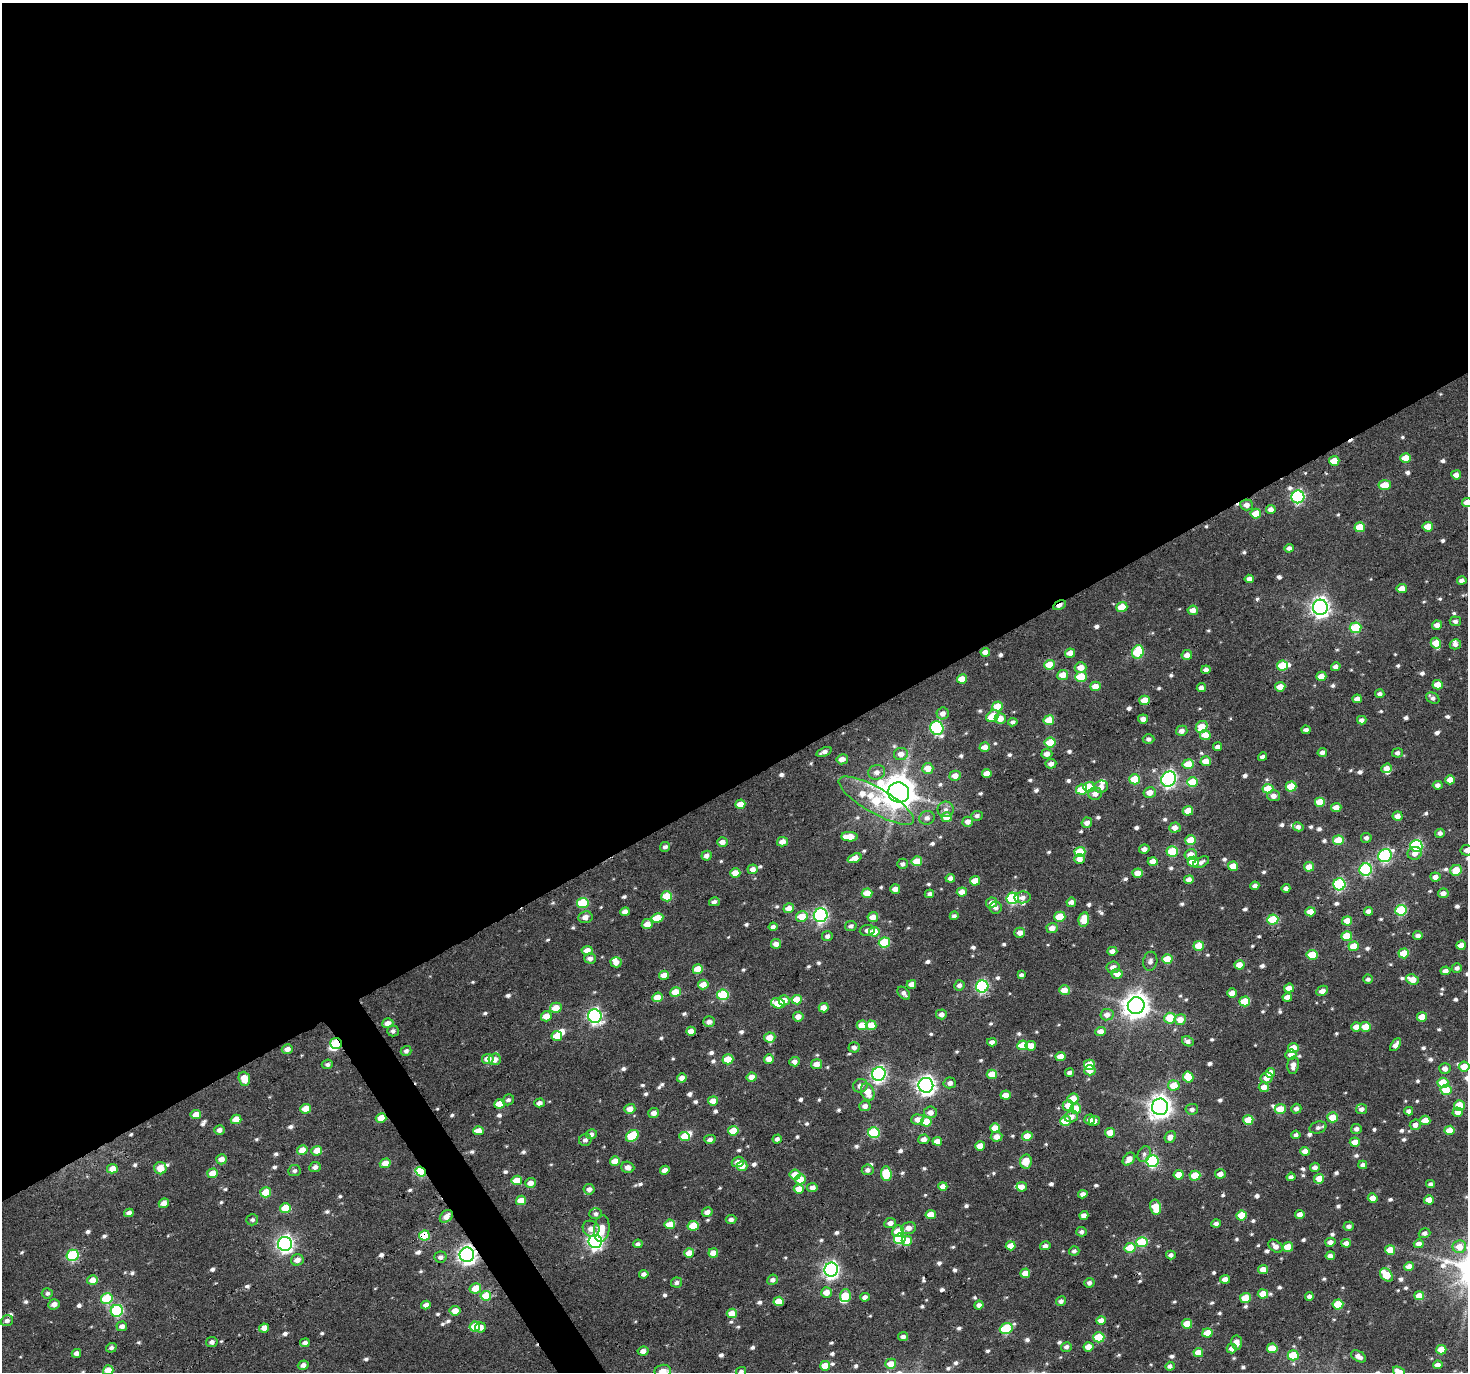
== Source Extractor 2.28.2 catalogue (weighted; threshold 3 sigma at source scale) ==
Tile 2 of 4 x 4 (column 2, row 1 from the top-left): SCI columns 1470-2935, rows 4227-5596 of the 5874 x 5779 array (HDU 1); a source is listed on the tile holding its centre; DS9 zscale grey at full resolution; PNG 1470 x 1374 px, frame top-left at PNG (2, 3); each listed source drawn as its Kron ellipse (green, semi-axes under 4 px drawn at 4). Shown black and unused: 58% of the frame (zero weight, under 4 of 7 exposures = <1% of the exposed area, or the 3 px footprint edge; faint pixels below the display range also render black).
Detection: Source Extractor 2.28.2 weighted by HDU 2 'WHT'; one run over the whole footprint, this tile lists its part. Background 0.0863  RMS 0.015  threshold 0.0616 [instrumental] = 3 sigma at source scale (4.09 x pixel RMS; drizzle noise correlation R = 1.36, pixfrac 0.8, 0.0396/0.0396 arcsec/px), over >= 5 px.
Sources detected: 806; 2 inside a brighter object's white glare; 3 cosmic-ray / hot-pixel residue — neither listed nor drawn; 11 inside a brighter listed object's ellipse — not listed separately; of the other 790, all 500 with FLUX_AUTO >= 4.69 (the completeness limit of this list) listed and drawn (290 fainter detections not listed), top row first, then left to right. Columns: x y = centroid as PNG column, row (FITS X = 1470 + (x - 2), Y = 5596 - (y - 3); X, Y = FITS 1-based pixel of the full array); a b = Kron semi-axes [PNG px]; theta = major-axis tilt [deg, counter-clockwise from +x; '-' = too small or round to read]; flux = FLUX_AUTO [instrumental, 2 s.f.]
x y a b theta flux
1406 458 5 4 - 24
1334 461 5 5 - 24
1456 475 5 4 - 11
1385 485 6 5 - 26
1298 497 6 6 - 220
1467 503 5 4 - 17
1247 505 6 5 - 9.8
1271 509 5 4 - 8.5
1256 514 5 5 - 28
1360 527 5 5 - 35
1428 527 5 5 - 24
1289 548 5 4 - 6.3
1249 579 5 4 - 9
1462 581 5 4 - 6.1
1402 589 5 4 - 17
1059 605 6 3 29 16
1122 607 5 5 - 30
1320 607 8 7 - 790
1193 610 5 4 - 15
1455 621 5 5 - 5
1437 625 5 4 - 11
1356 628 6 5 - 76
1436 643 5 5 - 26
1455 644 6 5 - 6.1
985 652 5 4 - 13
1138 652 7 5 68 86
1070 653 5 4 - 17
1187 655 5 5 - 11
1049 665 5 5 - 33
1282 666 5 5 - 44
1081 667 6 5 - 15
1336 667 5 4 - 7.3
1206 670 4 4 - 7.5
1063 675 5 5 - 21
1321 676 5 4 - 14
1081 677 6 5 - 57
962 679 5 4 - 23
1438 685 5 5 - 23
1095 686 5 4 - 16
1280 687 5 4 - 18
1201 688 4 4 - 6.2
1380 694 4 4 - 5.1
1433 698 7 5 -32 5.2
1357 699 5 4 - 10
1145 700 5 5 - 31
997 706 5 5 - 34
943 713 6 6 - 10
993 716 7 5 33 37
1000 718 5 5 - 16
1143 719 5 4 - 8.6
1049 720 5 5 - 35
1362 720 4 4 - 6
1013 722 5 4 - 4.8
1202 727 6 5 - 34
937 728 7 6 - 200
1306 730 4 4 - 5.4
1182 731 5 5 - 7.2
1205 735 5 5 - 27
1149 739 6 5 - 5
1050 742 5 5 - 36
985 747 5 5 - 14
1218 747 4 4 - 6
824 752 8 4 19 5.9
1322 752 5 4 - 8
1397 753 5 4 - 5.3
901 754 7 6 - 12
1047 754 5 5 - 10
1262 757 4 4 - 4.9
842 759 6 5 - 13
1206 761 5 5 - 22
1051 764 5 4 - 7.4
1188 764 5 5 - 30
928 768 5 5 - 21
1387 768 5 4 - 11
877 772 8 7 - 8.5
987 773 5 4 - 14
955 776 5 5 - 14
1135 779 5 5 - 43
1169 779 8 7 - 410
1450 780 5 4 - 15
1192 782 5 5 - 45
1438 785 5 4 - 6.4
1089 787 5 5 - 42
1101 787 7 6 - 10
1291 787 5 5 - 40
1268 789 5 5 - 35
1082 790 5 5 - 42
899 792 10 10 - 3300
1150 792 6 5 - 12
1095 794 7 6 - 9
1273 796 6 5 - 9.4
876 801 43 12 -30 96
1320 802 5 5 - 35
740 804 5 4 - 18
1336 808 5 4 - 15
946 809 8 8 - 7.5
1188 811 5 5 - 23
977 816 6 5 - 5.1
1398 816 5 4 - 9.6
947 817 5 5 - 24
927 818 7 7 - 6.8
968 822 5 5 - 9.1
1087 823 5 5 - 8.1
1298 827 5 4 - 6.3
1175 828 6 5 - 12
1440 833 5 4 - 6.6
850 837 8 4 -1 27
1366 838 5 5 - 5.3
1191 840 5 5 - 31
1338 840 5 5 - 40
722 842 5 4 - 11
782 842 5 4 - 13
1416 846 6 6 - 190
665 847 5 4 - 5.4
1144 849 5 4 - 7.6
1466 850 6 5 - 5.4
1172 851 5 5 - 66
1080 852 5 5 - 52
1415 853 7 6 - 8.7
1191 855 6 5 - 17
706 856 5 5 - 7.2
1385 856 7 6 - 210
855 858 7 4 20 16
1080 859 5 4 - 10
917 861 5 5 - 29
1153 861 5 4 - 16
1193 862 5 5 - 31
1201 862 8 5 28 5.6
902 864 6 5 - 5.2
1233 866 5 4 - 19
1309 867 5 4 - 18
753 869 5 5 - 11
1366 870 6 6 - 170
1456 870 6 5 - 34
735 873 5 4 - 21
1138 873 5 4 - 17
1435 877 5 4 - 10
950 878 5 4 - 6.9
1189 880 5 4 - 11
975 881 5 4 - 22
1339 884 6 6 - 160
1255 886 4 4 - 7.8
1286 888 4 4 - 6.5
895 889 5 4 - 11
962 892 5 4 - 16
867 893 5 4 - 24
1443 893 5 5 - 10
929 894 5 4 - 5.2
667 896 5 5 - 48
1023 897 8 6 7 7.9
1012 898 6 6 - 130
714 902 5 4 - 6
1071 902 5 4 - 8.3
583 903 6 5 - 75
992 903 5 5 - 10
995 907 6 6 - 7.3
789 908 5 5 - 16
1401 910 6 5 - 100
1368 911 4 4 - 7.4
625 912 5 4 - 9.9
1310 912 5 4 - 20
821 915 7 6 - 310
954 916 4 4 - 5.1
585 917 7 6 - 10
802 917 6 5 - 31
873 917 5 5 - 17
1060 917 5 5 - 40
657 918 6 4 12 31
1273 919 5 5 - 63
1084 920 7 5 78 28
1347 921 5 4 - 20
647 924 5 5 - 18
851 926 6 5 - 5.3
773 927 4 4 - 4.8
1052 928 5 5 - 11
867 930 7 5 8 5.6
874 932 5 5 - 31
1020 933 5 5 - 9
1418 935 5 4 - 6.6
827 936 5 5 - 5.9
1347 936 5 5 - 36
884 942 5 5 - 61
776 944 5 5 - 10
1461 945 5 4 - 15
1199 946 5 5 - 38
1354 946 5 5 - 29
587 950 5 4 - 14
1112 951 5 4 - 9.1
1404 953 5 5 - 41
1312 955 5 5 - 42
590 958 6 5 - 7.9
1167 959 5 5 - 38
1150 961 9 7 78 6.3
616 962 5 5 - 11
1239 965 5 4 - 23
1113 967 6 6 - 9.6
1457 968 5 4 - 5.5
698 969 5 5 - 32
1445 971 5 4 - 7.8
1117 974 5 5 - 14
664 975 5 4 - 23
1021 975 4 4 - 4.7
1368 979 5 4 - 4.7
1412 980 6 5 - 22
911 984 5 4 - 9.5
703 985 5 5 - 17
959 985 5 5 - 6.3
982 986 6 6 - 200
1289 988 5 4 - 14
1064 990 5 5 - 17
1322 991 6 5 - 8.8
675 992 5 4 - 29
904 993 8 5 -47 6.2
1232 993 5 4 - 15
723 995 5 5 - 81
658 997 5 5 - 24
1287 997 5 4 - 12
784 1000 5 5 - 18
797 1000 5 5 - 32
1245 1001 5 5 - 37
778 1003 7 5 -15 32
1136 1006 8 8 - 1700
556 1008 6 5 - 20
824 1008 5 4 - 14
941 1014 5 5 - 8.3
1107 1015 6 5 - 10
546 1016 5 5 - 19
595 1016 7 6 - 390
798 1017 5 5 - 11
1422 1017 5 4 - 23
1170 1018 6 5 - 41
1180 1020 6 5 - 16
709 1022 6 5 - 7.5
388 1023 6 5 - 13
862 1025 5 5 - 29
871 1025 5 5 - 34
1356 1027 5 5 - 13
1366 1027 5 5 - 31
393 1031 6 5 - 4.8
691 1031 5 4 - 12
1101 1032 5 4 - 13
557 1036 5 5 - 31
770 1037 5 5 - 19
1188 1041 6 5 - 6.7
992 1042 5 4 - 8.2
336 1043 6 5 - 83
1023 1045 5 5 - 40
1396 1045 7 4 53 8.6
1031 1046 5 5 - 17
854 1047 5 5 - 6.5
1293 1048 5 5 - 25
287 1049 5 4 - 10
406 1051 5 5 - 5.7
1291 1055 5 5 - 11
1061 1057 5 4 - 21
488 1059 6 5 - 18
495 1059 6 5 - 11
728 1059 5 5 - 40
769 1059 5 4 - 14
794 1062 5 4 - 10
327 1064 5 5 - 4.8
817 1064 5 5 - 14
1089 1065 5 5 - 41
1293 1065 9 5 83 10
1464 1067 5 5 - 23
1445 1069 5 5 - 9.2
1090 1070 6 5 - 14
1069 1073 4 4 - 5.4
1270 1073 5 4 - 21
879 1074 7 6 - 370
992 1074 5 5 - 31
752 1077 5 4 - 16
1188 1077 5 5 - 32
682 1078 5 4 - 9.2
1266 1078 6 5 - 11
244 1079 7 5 -70 27
950 1083 6 5 - 6.5
1443 1083 5 5 - 39
926 1085 7 7 - 760
1174 1085 6 5 - 29
860 1086 7 6 - 9.5
1264 1087 5 5 - 14
1446 1090 5 5 - 44
868 1092 9 6 -70 21
1006 1095 5 4 - 17
1073 1098 5 5 - 24
508 1100 6 5 - 5.1
713 1101 5 4 - 19
539 1103 5 4 - 8.9
500 1104 5 4 - 30
865 1106 6 5 - 7.5
1068 1106 5 5 - 21
1459 1106 5 5 - 36
1160 1107 8 8 - 1200
306 1109 5 5 - 24
630 1109 5 5 - 15
1076 1109 5 5 - 30
1192 1109 6 5 - 5.5
1280 1109 5 5 - 32
1296 1109 5 5 - 6.1
1362 1109 5 5 - 6.5
1409 1111 4 4 - 6.6
930 1112 6 6 - 11
1458 1112 5 4 - 11
654 1113 5 5 - 9.6
196 1115 5 4 - 17
1071 1116 7 6 - 10
1333 1117 5 5 - 27
381 1118 5 5 - 21
236 1119 5 4 - 22
917 1119 6 5 - 11
1090 1119 5 5 - 7.9
1248 1120 5 5 - 38
1425 1120 5 4 - 19
1065 1121 5 5 - 36
1095 1121 5 5 - 7.9
926 1122 5 5 - 40
1415 1125 5 5 - 9.1
1318 1127 8 6 16 5.7
995 1128 5 4 - 21
1356 1129 5 5 - 6
219 1130 5 4 - 7.1
1449 1130 5 4 - 22
478 1131 5 4 - 18
733 1131 5 4 - 32
874 1133 6 5 - 98
1110 1133 5 5 - 24
591 1134 5 5 - 5.2
1296 1135 4 4 - 4.8
632 1136 7 5 40 65
685 1136 5 4 - 24
1027 1136 5 4 - 23
997 1137 6 5 - 11
1170 1137 6 5 - 8.8
710 1139 6 4 13 6.1
777 1139 4 4 - 6.1
924 1139 5 4 - 9.5
585 1140 6 6 - 5
937 1141 5 4 - 15
1355 1142 5 4 - 19
980 1146 5 4 - 18
302 1150 5 4 - 24
317 1151 5 5 - 19
1305 1151 4 4 - 12
1144 1154 8 6 64 4.8
221 1159 5 5 - 13
1129 1159 7 5 47 13
615 1161 5 4 - 19
1026 1161 7 6 - 25
1152 1161 6 6 - 180
738 1162 6 5 - 12
385 1163 5 4 - 18
1363 1165 4 4 - 6.5
742 1166 5 5 - 18
315 1167 6 5 - 6.7
628 1167 6 5 - 8.4
1315 1167 5 4 - 7.7
160 1168 6 6 - 19
112 1169 5 4 - 17
665 1170 5 4 - 9.7
868 1170 6 5 - 6.2
294 1171 6 5 - 4.7
421 1172 5 4 - 120
213 1173 5 4 - 23
886 1174 7 5 -85 54
1220 1174 5 4 - 11
795 1175 5 5 - 20
1179 1175 5 4 - 23
1195 1176 5 5 - 38
1291 1177 4 4 - 5
800 1179 5 5 - 28
1319 1179 5 5 - 23
517 1180 5 5 - 32
530 1183 5 5 - 14
1430 1184 4 4 - 4.8
943 1186 4 4 - 14
1022 1187 5 5 - 11
812 1188 5 4 - 10
589 1189 5 5 - 7.1
799 1189 5 5 - 25
266 1192 5 5 - 40
1083 1194 4 4 - 7.4
1373 1198 5 4 - 15
521 1200 5 4 - 26
1429 1200 5 4 - 20
164 1203 5 4 - 17
1156 1207 7 5 -80 37
285 1208 5 5 - 34
707 1212 5 4 - 11
129 1213 5 4 - 8.4
596 1214 6 5 - 4.9
1300 1214 5 4 - 9.4
931 1215 5 4 - 24
1084 1215 4 4 - 7.8
1242 1215 5 5 - 42
446 1216 7 5 42 12
731 1219 5 4 - 5.5
252 1220 6 5 - 5
890 1223 6 5 - 8.9
670 1224 5 5 - 29
1216 1224 4 4 - 5
693 1226 5 5 - 29
1349 1226 5 4 - 5
602 1228 13 7 82 25
909 1228 7 6 - 12
591 1229 9 7 -37 12
898 1231 6 6 - 26
1082 1232 5 5 - 5
1425 1233 6 5 - 5.7
424 1235 5 5 - 57
900 1239 6 5 - 91
595 1241 6 6 - 490
907 1241 5 5 - 29
1142 1242 6 5 - 76
1330 1242 5 4 - 8.1
1346 1243 5 4 - 8.5
285 1244 7 7 - 520
638 1244 4 4 - 4.9
1419 1244 5 4 - 9.1
1011 1246 5 4 - 17
1045 1246 5 4 - 6.7
1275 1246 8 5 -40 8.6
1288 1247 5 4 - 31
1459 1247 7 6 - 19
1130 1248 5 5 - 46
1390 1250 5 4 - 28
1074 1251 5 5 - 4.7
689 1253 5 4 - 18
713 1253 5 4 - 20
73 1255 6 5 - 140
467 1255 7 7 - 690
1171 1255 5 4 - 5.6
1330 1256 5 4 - 9.8
440 1257 6 5 - 5.6
297 1260 6 5 - 11
1409 1267 5 4 - 14
1263 1269 5 4 - 13
831 1270 7 7 - 500
1025 1273 5 4 - 21
644 1274 5 4 - 6.5
1386 1275 7 5 -45 34
1225 1279 5 4 - 11
92 1280 5 5 - 17
773 1280 5 5 - 6.5
676 1283 5 5 - 4.7
1089 1283 5 4 - 5.6
475 1288 6 5 - 27
826 1292 5 5 - 15
47 1293 5 5 - 4.8
1263 1294 5 4 - 25
486 1296 5 5 - 42
845 1296 6 5 - 43
1309 1296 4 4 - 6.4
1419 1296 5 4 - 21
865 1297 5 4 - 7
1245 1298 5 5 - 39
107 1299 6 5 - 80
779 1301 5 4 - 31
1061 1301 5 4 - 5.7
54 1304 6 5 - 9.3
1338 1304 5 5 - 52
426 1305 5 4 - 7.2
979 1305 5 4 - 7.3
117 1311 6 6 - 170
455 1311 5 4 - 16
732 1313 5 5 - 22
7 1321 6 5 - 6.2
1101 1321 5 4 - 14
1187 1324 5 5 - 32
122 1326 5 5 - 7.3
475 1326 5 5 - 33
480 1327 5 5 - 11
264 1328 5 4 - 13
1006 1328 6 5 - 90
1207 1333 5 4 - 24
903 1337 5 4 - 4.9
1099 1337 5 5 - 50
212 1342 6 5 - 5.6
305 1343 5 4 - 6.4
1237 1343 7 5 -81 11
1066 1347 5 5 - 5.3
1088 1347 5 4 - 18
111 1348 5 5 - 5.3
1232 1348 5 5 - 8.3
1272 1348 5 5 - 32
1441 1350 5 5 - 27
643 1351 5 4 - 8.5
76 1353 5 4 - 8.2
1198 1353 5 4 - 24
1293 1355 5 5 - 57
1359 1356 8 5 -30 8.7
891 1364 5 5 - 20
303 1365 5 4 - 7.2
1438 1365 5 4 - 9
825 1366 5 5 - 24
1170 1366 5 4 - 4.9
108 1370 5 5 - 28
663 1371 8 6 12 15
741 1371 5 4 - 4.8
1399 1372 7 4 -35 19
Overlapping masked pixels (flux is a lower limit): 7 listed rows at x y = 1059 605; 336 1043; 381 1118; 421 1172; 446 1216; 424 1235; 467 1255
Isophote crosses this tile's border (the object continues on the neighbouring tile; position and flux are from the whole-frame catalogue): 6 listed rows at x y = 1467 503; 1466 850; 108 1370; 663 1371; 741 1371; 1399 1372